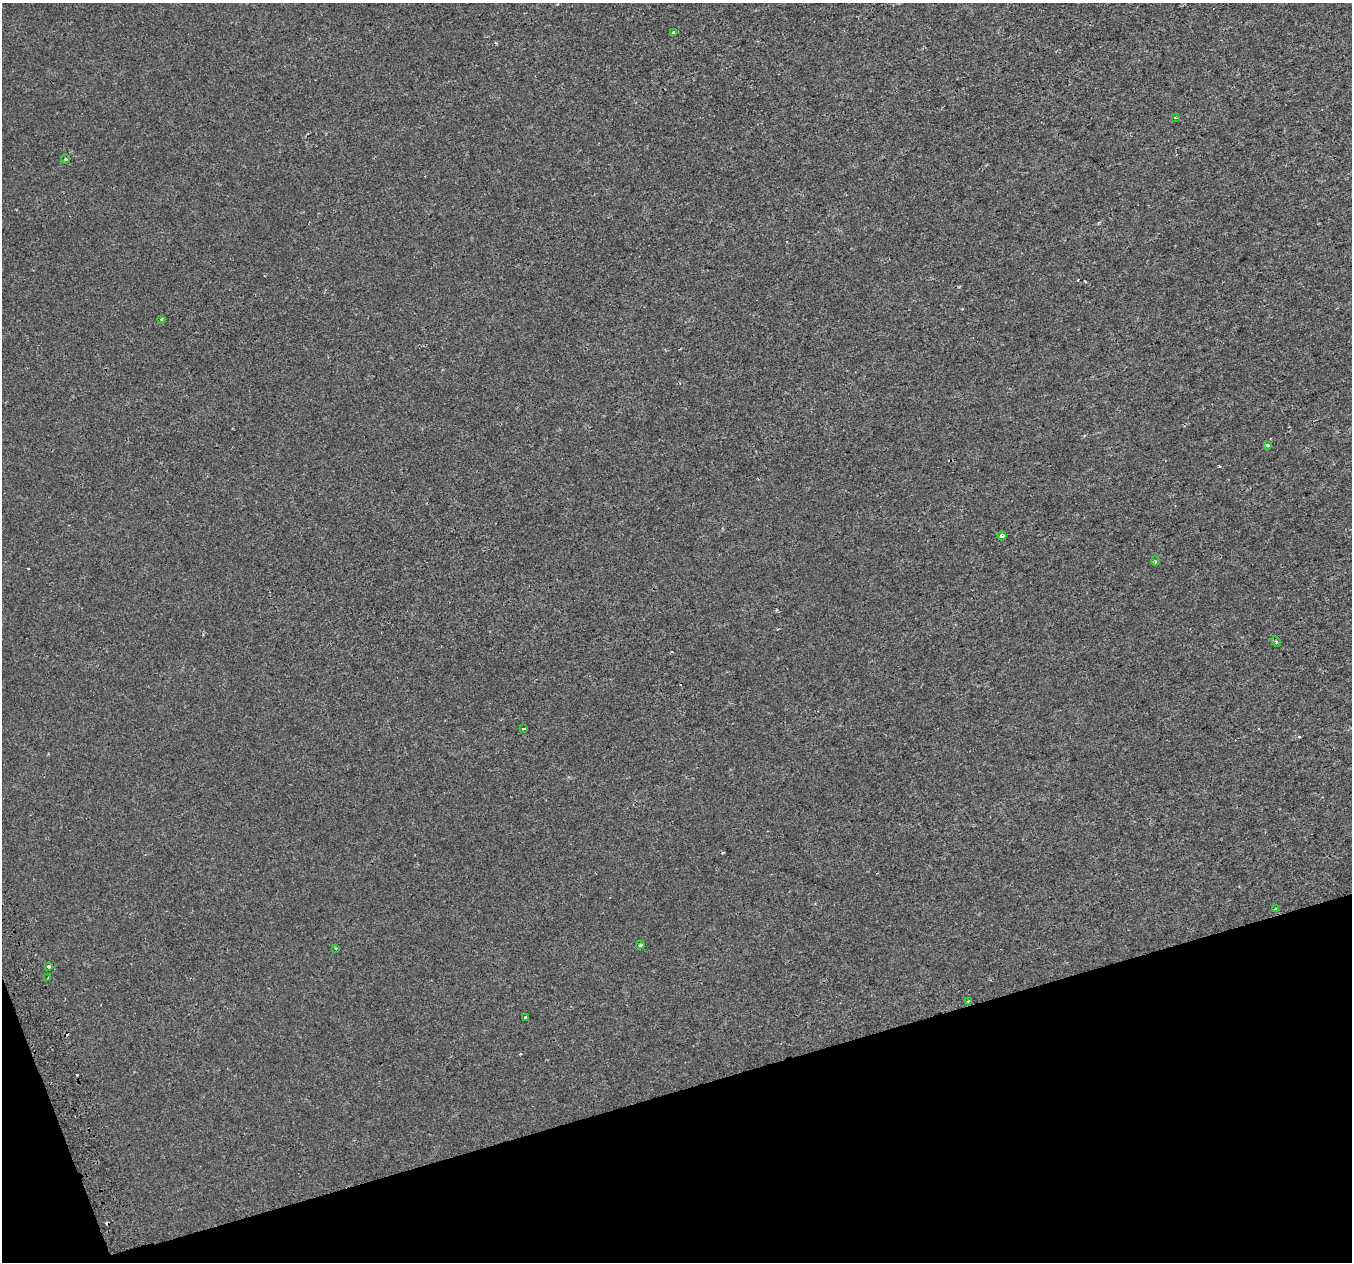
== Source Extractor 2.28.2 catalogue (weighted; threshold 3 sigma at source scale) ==
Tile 14 of 4 x 4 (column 2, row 4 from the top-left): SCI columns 1393-2742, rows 135-1394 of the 5483 x 5253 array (HDU 1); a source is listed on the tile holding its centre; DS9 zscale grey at full resolution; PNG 1354 x 1264 px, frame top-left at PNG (2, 3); each listed source drawn as its Kron ellipse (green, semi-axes under 4 px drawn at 4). Shown black and unused: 15% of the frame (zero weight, under 2 of 3 exposures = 2% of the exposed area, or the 3 px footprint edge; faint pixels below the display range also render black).
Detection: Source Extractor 2.28.2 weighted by HDU 2 'WHT'; one run over the whole footprint, this tile lists its part. Background -2.75e-04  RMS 0.0028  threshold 0.0127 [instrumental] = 3 sigma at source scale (4.5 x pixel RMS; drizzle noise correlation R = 1.50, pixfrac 1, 0.0396/0.0396 arcsec/px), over >= 5 px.
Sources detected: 20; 4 cosmic-ray / hot-pixel residue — neither listed nor drawn; the other 16 listed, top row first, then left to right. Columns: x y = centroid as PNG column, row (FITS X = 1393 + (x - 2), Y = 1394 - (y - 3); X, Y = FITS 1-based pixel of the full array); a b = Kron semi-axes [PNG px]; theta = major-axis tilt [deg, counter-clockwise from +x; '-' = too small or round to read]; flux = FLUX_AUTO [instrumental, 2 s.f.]
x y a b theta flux
674 33 4 3 - 1.5
1176 118 3 2 - 0.33
65 159 4 4 - 0.29
161 319 3 2 - 0.31
1268 445 3 3 - 1.4
1002 536 4 4 - 0.76
1155 561 4 3 - 0.29
1276 642 5 3 - 0.38
524 729 4 2 - 0.21
1276 908 3 3 - 0.3
641 945 4 3 - 0.61
336 948 3 3 - 0.45
49 967 4 4 - 0.59
48 978 3 3 - 0.33
968 1001 3 3 - 0.2
526 1017 4 3 - 1.4